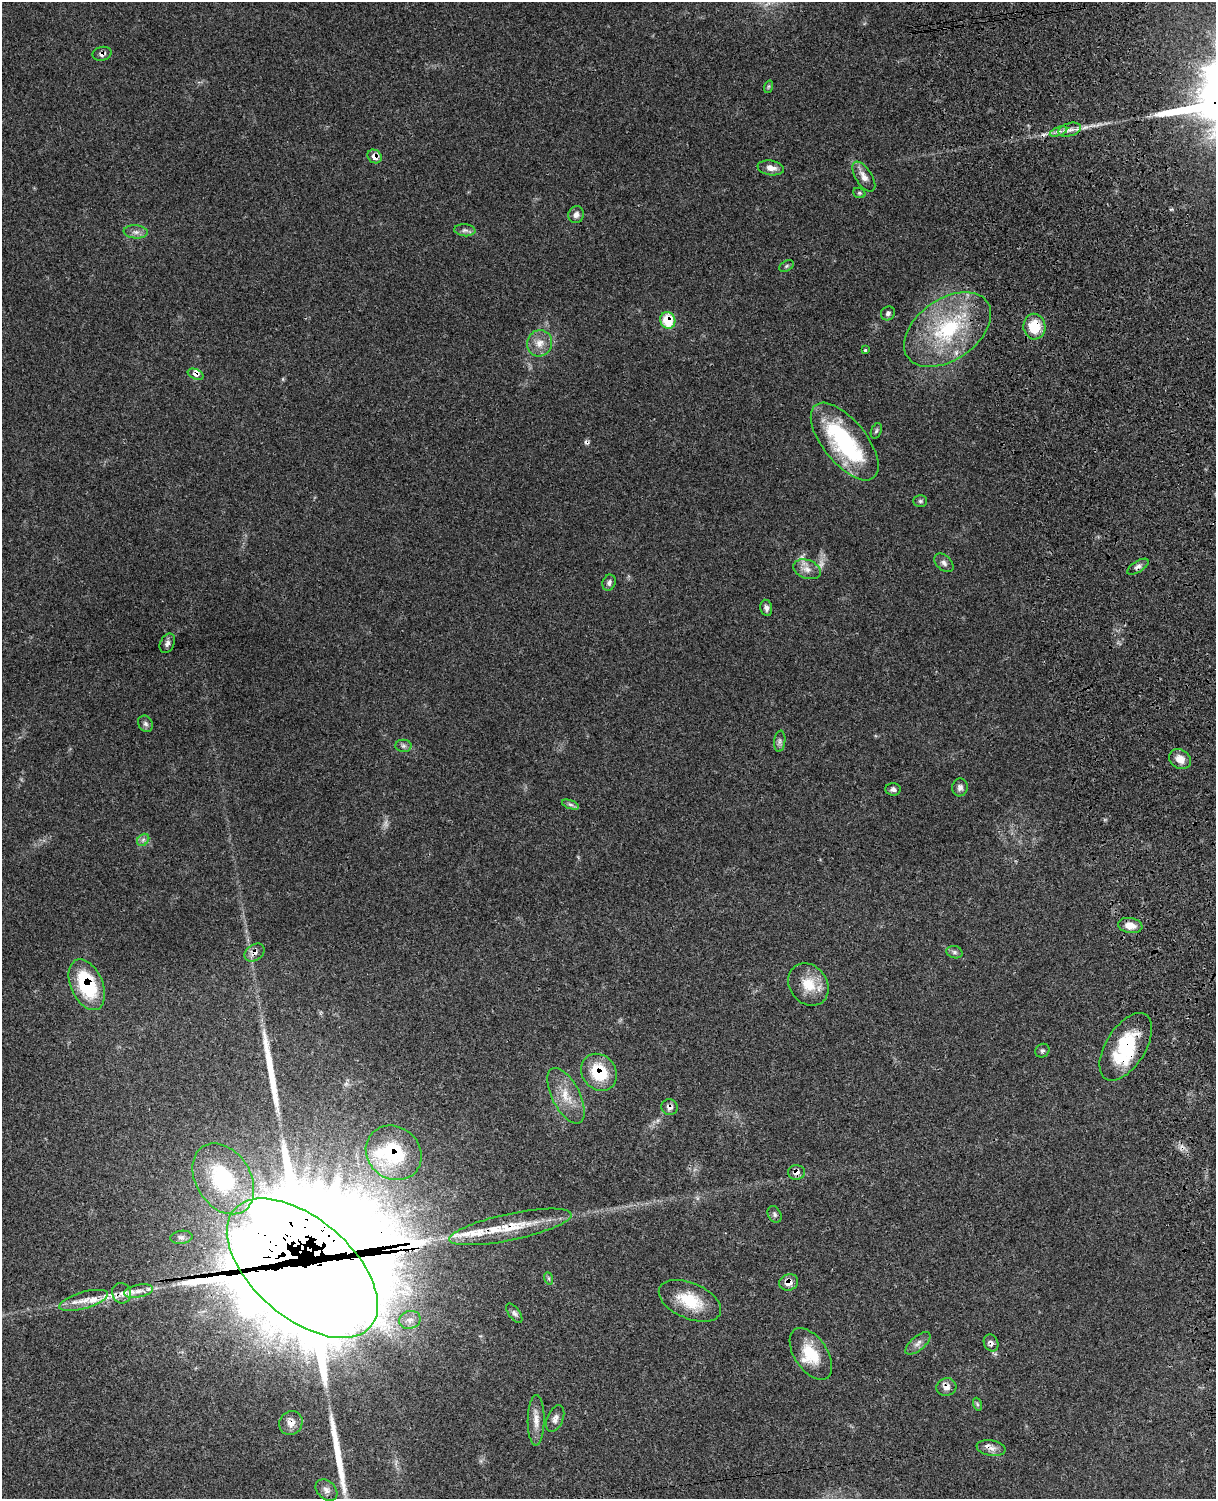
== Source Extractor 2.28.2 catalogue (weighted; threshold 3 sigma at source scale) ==
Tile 6 of 4 x 3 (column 2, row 2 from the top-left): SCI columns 1344-2557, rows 1776-3272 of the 5102 x 4931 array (HDU 1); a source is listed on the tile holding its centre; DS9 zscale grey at full resolution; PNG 1218 x 1501 px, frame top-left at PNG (2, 2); each listed source drawn as its Kron ellipse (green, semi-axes under 4 px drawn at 4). Shown black and unused: <1% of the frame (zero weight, under 3 of 4 exposures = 6% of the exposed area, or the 3 px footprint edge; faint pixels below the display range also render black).
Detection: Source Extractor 2.28.2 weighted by HDU 2 'WHT'; one run over the whole footprint, this tile lists its part. Background 0.0975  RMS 0.0064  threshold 0.0286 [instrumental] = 3 sigma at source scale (4.5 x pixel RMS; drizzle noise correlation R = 1.50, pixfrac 1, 0.05/0.05 arcsec/px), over >= 5 px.
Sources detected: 95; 2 too faint to see at this stretch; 5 inside a brighter object's white glare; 4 cosmic-ray / hot-pixel residue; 2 long thin detections or spike segments (spike, bleed or trail) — neither listed nor drawn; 11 inside a brighter listed object's ellipse — not listed separately; the other 71 listed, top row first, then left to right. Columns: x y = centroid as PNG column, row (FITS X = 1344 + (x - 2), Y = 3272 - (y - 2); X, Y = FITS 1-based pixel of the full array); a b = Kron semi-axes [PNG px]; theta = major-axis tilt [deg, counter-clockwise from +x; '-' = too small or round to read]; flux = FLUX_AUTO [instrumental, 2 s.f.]
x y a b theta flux
102 54 9 7 13 2.8
768 87 6 4 71 0.9
1070 130 11 6 16 3.6
1059 131 9 4 19 2.3
375 156 8 6 -37 4.8
771 168 13 7 -9 4.3
864 177 17 8 -58 4.6
859 193 6 5 - 1
576 215 9 7 64 2.9
465 230 11 6 -4 2.2
136 232 12 6 -5 2.9
786 266 8 5 28 1.1
888 313 7 6 - 1.9
668 320 8 7 - 23
1034 327 13 11 -88 19
947 330 48 30 35 63
539 343 13 12 - 6.9
865 350 3 3 - 1
196 374 8 5 -24 2.9
876 431 8 5 70 1.2
845 441 47 21 -51 72
920 501 7 5 -1 1.2
944 563 11 7 -43 2.5
1138 567 12 5 33 2.4
807 569 14 9 -20 5.1
609 583 8 6 70 2.1
766 608 8 6 -79 2.1
167 643 10 7 63 2.1
145 724 8 7 - 2
780 741 11 5 83 1.9
403 746 8 6 -1 1.8
1180 759 11 9 -32 6.5
960 787 9 7 80 2.5
893 789 7 6 - 2.1
570 804 9 4 -19 1.5
143 840 7 5 45 1.6
1130 925 12 7 -10 6.5
954 952 8 6 -16 1.6
255 953 11 8 35 3.6
808 984 22 18 -52 16
87 985 27 16 -66 45
1126 1047 38 19 58 37
1042 1051 7 6 - 1.5
599 1072 20 16 -52 26
566 1096 30 14 -63 13
669 1107 8 8 - 2.7
394 1153 29 26 -39 40
796 1172 8 7 - 3.5
223 1179 38 27 -58 58
775 1214 9 6 -60 1.7
510 1227 62 13 12 26
181 1237 11 6 8 2
302 1268 90 49 -41 14000
548 1278 6 4 -70 0.9
789 1282 9 8 - 5.5
139 1291 14 6 11 4.2
122 1293 10 9 - 3.7
83 1300 25 8 16 8.2
690 1301 33 17 -23 23
514 1313 11 5 -54 2
410 1320 11 9 20 3.6
918 1343 15 7 41 3.3
991 1343 9 7 -64 2.3
811 1354 29 16 -56 19
946 1387 10 8 14 3.9
977 1404 6 4 -72 1
555 1419 14 8 67 3.3
536 1420 25 8 89 6.5
291 1423 12 11 - 4.8
991 1448 15 7 -9 4.2
326 1490 12 9 -43 3.6
Overlapping masked pixels (flux is a lower limit): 20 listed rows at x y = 102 54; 375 156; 668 320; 1034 327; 196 374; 1138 567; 255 953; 87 985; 1126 1047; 599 1072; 669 1107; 394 1153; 796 1172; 510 1227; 302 1268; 789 1282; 991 1343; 946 1387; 291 1423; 991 1448